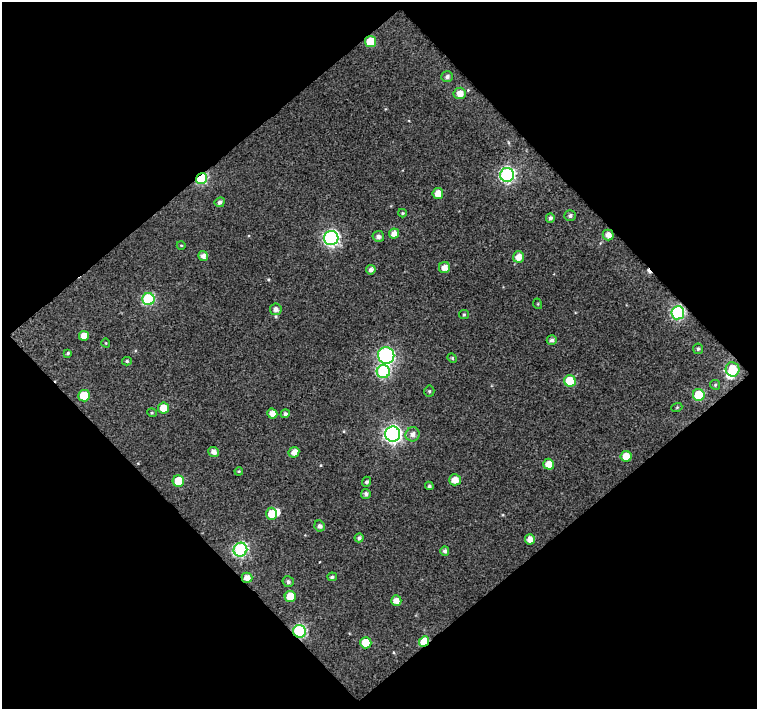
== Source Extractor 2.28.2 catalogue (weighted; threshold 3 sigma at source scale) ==
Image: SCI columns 1-755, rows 23-729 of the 755 x 753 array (HDU 1 of 3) = the unmasked area's bounding box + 8 px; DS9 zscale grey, full resolution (1 PNG px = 1 image px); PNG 759 x 711 px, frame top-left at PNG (2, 2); each listed source drawn as its Kron ellipse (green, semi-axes under 4 px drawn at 4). Shown black and unused: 52% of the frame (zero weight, under 3 of 4 exposures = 3% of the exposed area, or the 3 px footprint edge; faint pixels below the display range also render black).
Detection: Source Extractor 2.28.2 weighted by HDU 2 'WHT'. Background 0.0521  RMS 0.022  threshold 0.0991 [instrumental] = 3 sigma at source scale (4.5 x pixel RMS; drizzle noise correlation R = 1.50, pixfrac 1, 0.0396/0.0396 arcsec/px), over >= 5 px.
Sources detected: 73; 2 inside a brighter object's white glare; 1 cosmic-ray / hot-pixel residue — neither listed nor drawn; the other 70 listed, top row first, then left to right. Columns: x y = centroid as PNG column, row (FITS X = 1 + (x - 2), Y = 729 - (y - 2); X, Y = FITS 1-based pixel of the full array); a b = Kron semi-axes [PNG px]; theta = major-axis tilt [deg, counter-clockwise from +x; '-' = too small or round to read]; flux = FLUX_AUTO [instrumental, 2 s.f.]
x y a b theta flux
370 42 5 5 - 59
447 76 6 5 - 6.1
460 93 6 6 - 17
507 175 7 7 - 430
202 179 6 5 - 180
438 194 5 5 - 21
220 202 5 4 - 6.5
403 213 4 4 - 2.1
570 216 5 5 - 5.6
550 218 5 4 - 6.4
394 233 5 5 - 15
608 235 5 5 - 13
378 236 6 5 - 8
331 238 7 7 - 510
181 245 4 3 - 1.7
203 256 5 5 - 10
518 257 5 5 - 18
444 268 5 5 - 16
371 270 5 4 - 9.5
148 299 6 6 - 200
538 304 5 3 - 1.9
276 309 6 6 - 9
678 313 6 6 - 250
464 314 5 4 - 2.6
84 336 5 5 - 22
552 340 5 5 - 7
106 343 4 3 - 1.6
698 349 5 5 - 3.5
68 353 4 3 - 3.2
386 355 8 8 - 280
452 358 5 4 - 2.6
127 361 5 4 - 3.3
732 369 7 7 - 57
383 372 6 6 - 220
570 381 6 5 - 80
715 385 5 4 - 3.3
429 391 5 5 - 2.9
699 395 6 6 - 89
84 396 6 5 - 52
677 407 5 3 - 2.1
164 408 5 5 - 38
152 413 5 3 - 2.2
272 414 5 5 - 16
285 414 5 4 - 5.2
393 434 7 7 - 690
413 434 7 7 - 11
214 452 5 5 - 12
294 452 6 5 - 15
626 456 5 5 - 32
549 464 5 5 - 22
239 471 4 3 - 2
455 480 6 5 - 21
178 481 6 5 - 60
367 482 5 4 - 4.5
429 486 4 4 - 3.8
366 494 5 4 - 6.3
272 514 6 5 - 36
319 526 6 5 - 7.3
359 538 4 4 - 5.3
530 539 5 5 - 16
240 550 7 6 - 350
445 551 4 4 - 6.2
332 577 5 4 - 4.4
247 578 5 5 - 17
288 582 5 5 - 5.9
290 596 5 5 - 40
396 601 5 5 - 16
299 631 6 6 - 290
424 641 5 4 - 48
366 643 5 5 - 40
Overlapping masked pixels (flux is a lower limit): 6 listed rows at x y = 370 42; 202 179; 678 313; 247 578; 299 631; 424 641